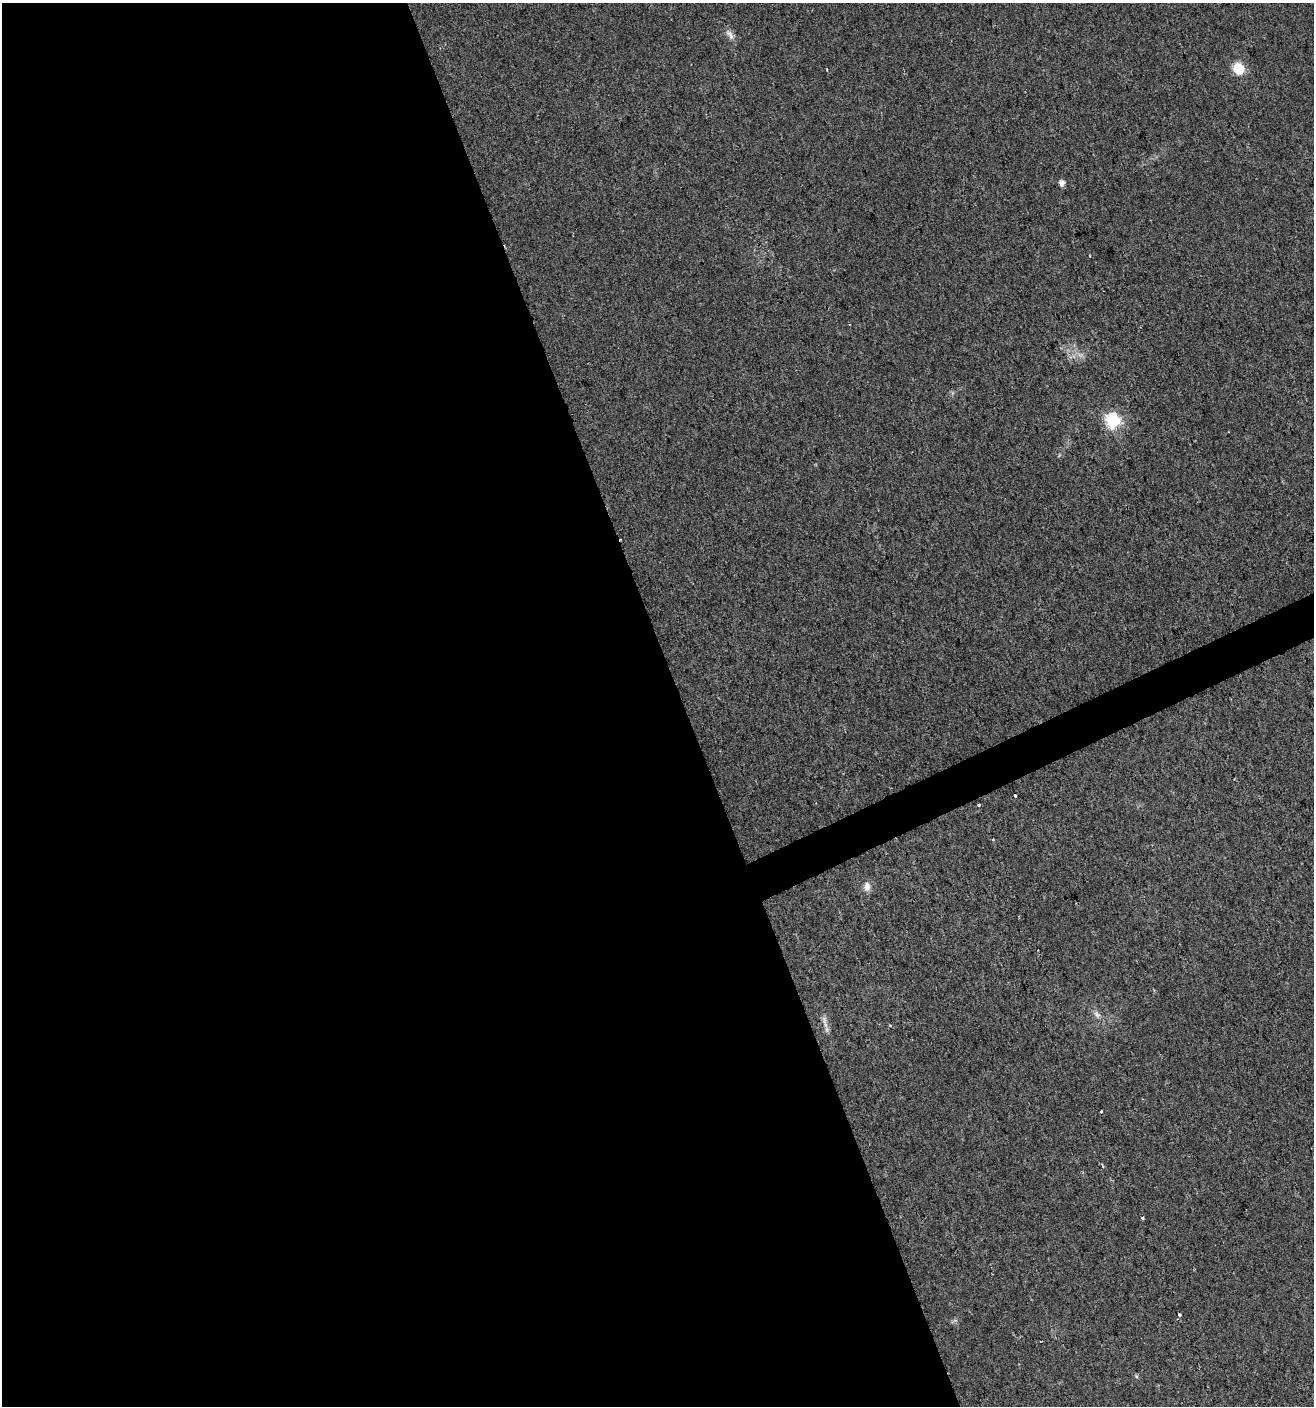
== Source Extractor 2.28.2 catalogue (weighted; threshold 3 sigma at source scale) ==
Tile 9 of 4 x 4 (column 1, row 3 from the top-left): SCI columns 142-1453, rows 1405-2808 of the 5474 x 5618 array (HDU 1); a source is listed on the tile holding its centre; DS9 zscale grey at full resolution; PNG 1316 x 1408 px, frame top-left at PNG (2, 3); no overlay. Shown black and unused: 53% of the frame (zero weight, under 2 of 3 exposures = <1% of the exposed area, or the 3 px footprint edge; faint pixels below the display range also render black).
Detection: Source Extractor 2.28.2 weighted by HDU 2 'WHT'; one run over the whole footprint, this tile lists its part. Background 0.0185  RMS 0.0053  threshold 0.0238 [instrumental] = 3 sigma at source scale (4.5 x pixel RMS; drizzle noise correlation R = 1.50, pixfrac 1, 0.0396/0.0396 arcsec/px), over >= 5 px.
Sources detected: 14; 2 cosmic-ray / hot-pixel residue — not listed; the other 12 listed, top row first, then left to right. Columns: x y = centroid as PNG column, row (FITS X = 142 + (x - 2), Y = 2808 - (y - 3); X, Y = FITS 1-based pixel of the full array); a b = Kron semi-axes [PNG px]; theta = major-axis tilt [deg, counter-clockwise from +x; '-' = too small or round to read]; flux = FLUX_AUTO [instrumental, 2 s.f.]
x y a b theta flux
730 35 16 7 -54 2.9
1238 68 6 6 - 37
1062 182 5 5 - 3.3
1113 421 7 6 - 90
1015 795 3 3 - 4
978 805 3 3 - 3.5
867 887 12 8 -88 3.2
1097 1014 10 7 -49 2.3
824 1019 15 6 -77 2.7
1101 1112 3 3 - 4.3
1102 1166 6 3 -53 0.9
1179 1315 3 3 - 1.7